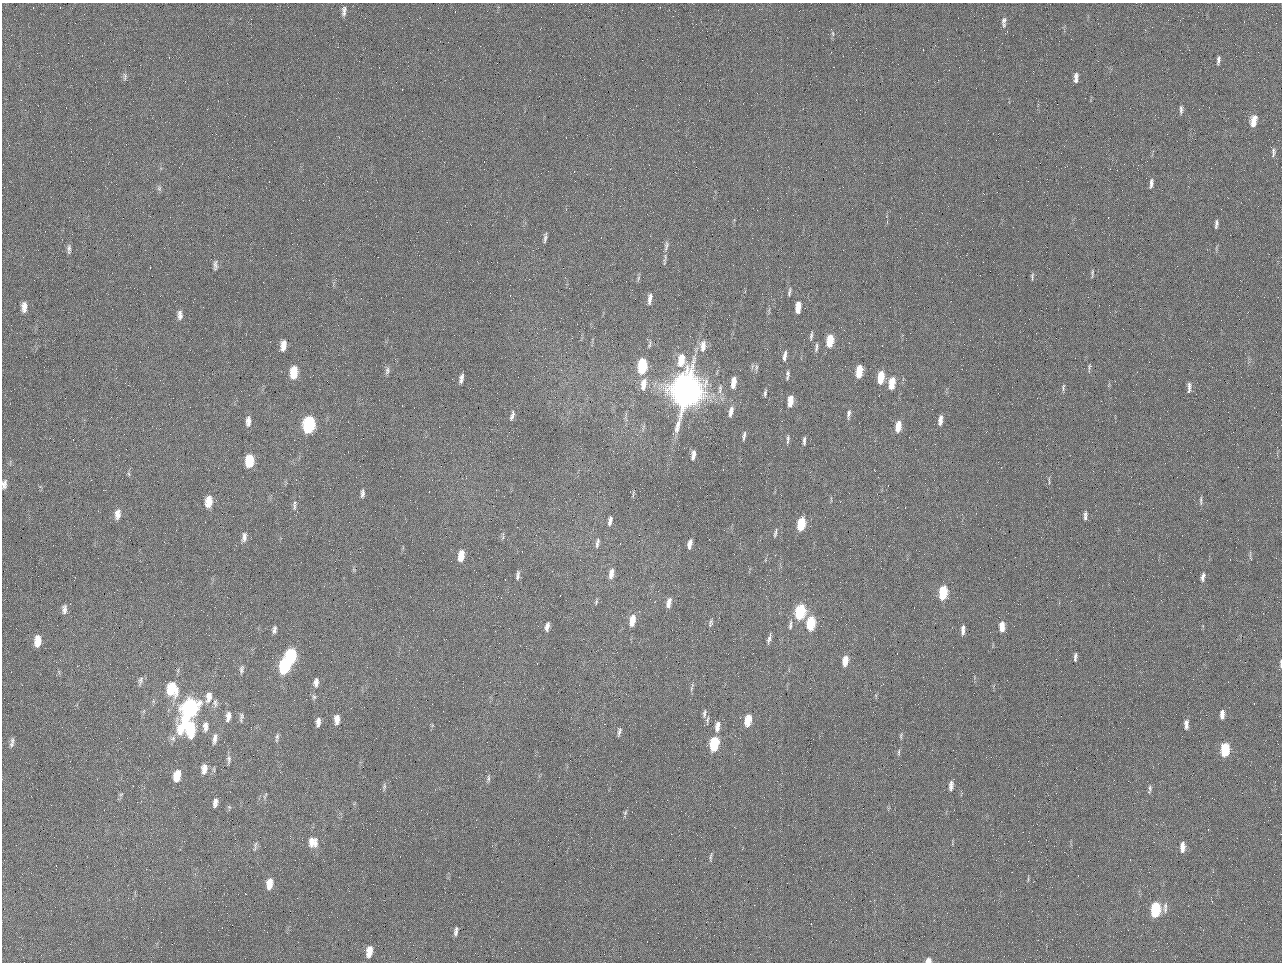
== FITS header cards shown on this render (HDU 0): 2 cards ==
NAXIS1  =                 1280 / length of data axis 1
NAXIS2  =                  960 / length of data axis 2

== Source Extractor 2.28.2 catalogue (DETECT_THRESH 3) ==
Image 1280 x 960 px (HDU 0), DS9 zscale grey, 1 PNG px = 1 image px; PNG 1284 x 964 px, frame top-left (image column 1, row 960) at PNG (2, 3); no overlay
Background 2560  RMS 180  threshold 554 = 3 sigma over >= 5 px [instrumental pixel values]
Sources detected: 157; all 157 listed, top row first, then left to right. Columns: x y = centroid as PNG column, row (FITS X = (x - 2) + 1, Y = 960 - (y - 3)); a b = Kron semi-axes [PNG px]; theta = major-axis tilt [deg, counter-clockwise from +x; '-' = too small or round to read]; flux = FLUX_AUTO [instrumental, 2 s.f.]
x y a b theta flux
344 11 13 6 83 5.8e+04
1004 22 14 6 90 5.7e+04
833 33 8 4 -81 2.2e+04
984 50 2 2 - 6.2e+04
1218 60 12 5 82 4.3e+04
125 76 12 4 89 3.1e+04
1076 78 11 5 86 6.9e+04
1181 110 12 4 -90 3.9e+04
1254 121 13 7 78 1.7e+05
1273 152 14 5 86 4.3e+04
1151 183 12 5 82 4.9e+04
159 188 8 6 70 3.0e+04
1216 224 9 3 82 3.6e+04
545 238 13 4 82 3.7e+04
666 246 17 6 77 6.3e+04
69 249 14 5 -90 4.8e+04
215 265 13 5 -90 4.5e+04
1092 273 10 3 88 2.5e+04
1032 276 9 4 86 2.3e+04
638 278 9 3 77 2.4e+04
789 292 10 3 79 2.7e+04
650 299 13 5 82 6.9e+04
24 307 15 8 87 1.0e+05
798 307 11 5 85 1.6e+05
180 315 12 6 -87 6.4e+04
811 336 12 4 80 2.9e+04
830 341 11 5 82 3.5e+05
649 345 9 4 73 2.2e+04
283 346 11 6 81 1.2e+05
703 346 16 7 84 1.2e+05
817 346 7 4 85 2.4e+04
816 349 7 5 69 2.8e+04
785 356 11 4 82 5.5e+04
681 360 13 6 80 3.0e+05
642 366 11 6 85 9.6e+05
1089 367 8 5 81 2.1e+04
756 368 8 5 72 3.2e+04
387 371 10 6 79 3.9e+04
859 371 10 5 83 3.2e+05
294 373 12 6 85 3.6e+05
788 375 10 4 84 3.5e+04
881 377 11 5 83 3.3e+05
461 379 9 4 78 5.9e+04
733 382 11 5 80 1.5e+05
892 383 12 6 82 2.5e+05
643 384 15 7 82 1.3e+05
1063 387 9 4 87 2.7e+04
1189 388 14 4 -90 5.2e+04
720 389 15 5 81 6.2e+04
686 391 23 16 76 1.2e+07
765 393 8 3 83 2.7e+04
790 401 10 4 85 2.0e+05
731 412 14 5 79 7.9e+04
848 414 12 5 82 4.5e+04
512 416 13 5 73 4.8e+04
940 420 11 5 83 8.0e+04
248 421 11 6 88 7.3e+04
309 425 11 7 83 1.9e+06
898 426 11 5 79 1.8e+05
986 432 3 2 - 9.5e+03
744 436 11 4 80 3.4e+04
788 439 11 4 82 3.0e+04
804 441 10 3 88 3.5e+04
693 455 11 4 81 6.6e+04
250 461 10 6 84 4.5e+05
129 474 6 4 -70 1.7e+04
1049 481 12 2 90 1.6e+04
4 484 11 6 82 5.6e+04
362 493 11 5 85 4.5e+04
1201 500 12 4 88 2.9e+04
208 502 11 6 85 2.1e+05
294 506 13 5 -83 3.9e+04
117 514 13 7 84 9.2e+04
1085 516 11 5 87 4.1e+04
610 521 11 4 77 5.6e+04
801 524 10 5 78 5.4e+05
775 533 11 3 79 2.7e+04
503 536 13 3 87 2.1e+04
244 537 13 6 82 6.5e+04
597 543 13 5 80 4.5e+04
690 544 10 5 77 8.3e+04
461 556 11 6 81 2.0e+05
1250 556 15 2 -82 2.0e+04
611 574 14 6 81 9.7e+04
518 575 12 5 84 4.4e+04
1203 577 10 5 79 4.8e+04
943 593 10 5 86 6.3e+05
596 602 8 4 72 2.1e+04
669 603 11 5 77 8.7e+04
64 609 13 7 88 6.5e+04
800 612 10 6 81 1.4e+06
632 620 11 5 79 1.9e+05
711 623 10 5 74 2.9e+04
811 623 10 5 85 6.9e+05
790 625 15 4 84 4.4e+04
1002 626 11 5 -89 1.4e+05
547 627 11 5 79 6.0e+04
274 630 9 5 84 4.2e+04
963 630 10 4 86 7.4e+04
769 639 12 4 76 4.1e+04
37 641 13 8 86 1.8e+05
290 656 11 6 84 1.4e+06
1075 657 10 4 85 3.5e+04
845 661 11 5 83 1.5e+05
1281 661 9 3 78 2.3e+04
284 666 10 6 82 1.5e+06
241 669 11 5 85 3.8e+04
140 681 14 6 75 4.3e+04
316 682 12 7 85 7.6e+04
691 688 8 4 81 2.2e+04
172 689 13 10 -85 4.8e+05
209 697 15 8 81 1.0e+05
314 697 8 6 -61 2.9e+04
215 703 12 6 90 4.8e+04
189 709 21 9 65 3.3e+06
704 713 12 5 78 3.6e+04
1222 715 10 5 87 8.6e+04
228 716 12 7 82 7.5e+04
241 717 12 5 84 3.7e+04
337 719 11 6 89 1.0e+05
707 720 12 4 84 3.0e+04
748 720 11 5 78 3.2e+05
318 722 10 5 84 7.2e+04
1186 724 12 5 -89 6.7e+04
205 726 13 7 88 8.1e+04
717 726 12 5 80 1.0e+05
190 729 12 8 87 7.7e+05
619 732 11 4 79 3.8e+04
901 736 9 4 80 2.4e+04
277 737 13 4 82 3.2e+04
215 739 14 5 81 6.6e+04
12 744 10 7 68 5.5e+04
714 744 10 5 81 1.0e+06
1225 750 10 5 87 6.7e+05
899 752 9 4 85 2.2e+04
229 760 12 5 87 3.9e+04
204 769 12 7 86 1.0e+05
177 776 10 6 79 2.6e+05
488 778 10 4 85 2.9e+04
384 786 9 5 85 2.9e+04
951 786 11 5 87 7.0e+04
1150 789 13 5 82 3.7e+04
121 794 6 3 19 1.5e+04
266 794 5 4 - 1.4e+04
215 802 10 5 82 5.8e+04
229 807 5 5 - 1.8e+04
625 812 7 5 69 2.2e+04
313 842 14 12 -76 1.6e+05
255 844 11 5 78 3.3e+04
1182 847 11 5 88 1.0e+05
711 857 13 3 85 2.5e+04
270 884 12 6 82 1.7e+05
1165 908 16 5 88 6.0e+04
1155 910 10 6 84 9.7e+05
456 931 10 4 81 4.4e+04
369 951 11 6 83 1.7e+05
928 960 6 5 - 8.1e+04
At the frame edge (FLAGS 8, measured only in part): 3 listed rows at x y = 4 484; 1281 661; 928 960